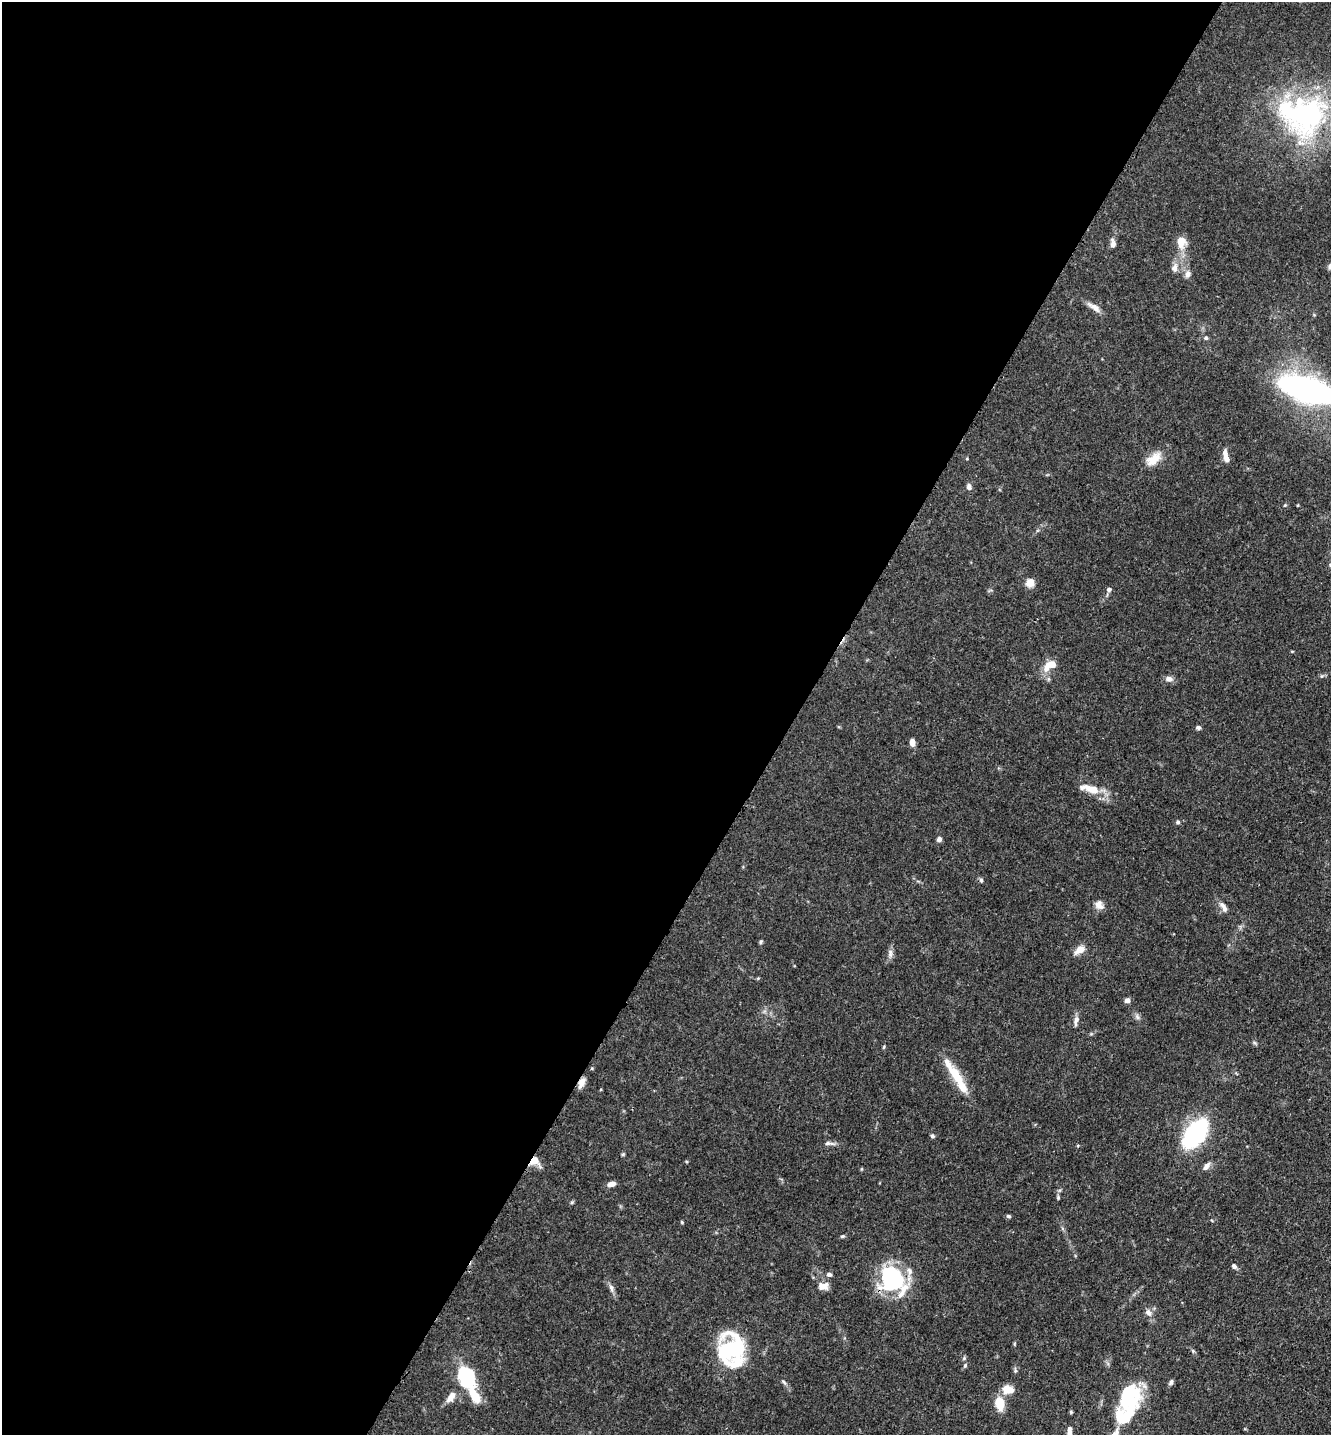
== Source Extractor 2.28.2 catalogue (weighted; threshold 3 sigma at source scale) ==
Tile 5 of 4 x 4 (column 1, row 2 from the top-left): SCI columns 234-1562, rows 2962-4394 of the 5929 x 5919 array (HDU 1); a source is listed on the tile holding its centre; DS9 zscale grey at full resolution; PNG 1333 x 1437 px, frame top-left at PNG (2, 2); no overlay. Shown black and unused: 60% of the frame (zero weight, under 3 of 4 exposures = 9% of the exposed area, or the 3 px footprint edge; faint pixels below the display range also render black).
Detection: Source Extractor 2.28.2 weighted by HDU 2 'WHT'; one run over the whole footprint, this tile lists its part. Background 0.0893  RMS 0.0038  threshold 0.0171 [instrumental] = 3 sigma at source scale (4.5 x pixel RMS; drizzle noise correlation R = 1.50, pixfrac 1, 0.05/0.05 arcsec/px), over >= 5 px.
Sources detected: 78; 1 inside a brighter object's white glare — not listed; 8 inside a brighter listed object's ellipse — not listed separately; the other 69 listed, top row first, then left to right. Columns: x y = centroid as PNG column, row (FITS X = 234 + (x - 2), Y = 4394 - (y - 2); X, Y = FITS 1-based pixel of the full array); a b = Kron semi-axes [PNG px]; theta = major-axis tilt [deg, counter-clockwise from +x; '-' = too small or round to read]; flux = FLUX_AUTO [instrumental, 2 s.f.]
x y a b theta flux
1306 114 65 52 39 74
1181 241 11 8 89 6.2
1113 243 11 6 -87 2
1174 268 12 8 81 2.3
1188 274 9 7 66 1.7
1094 307 21 7 -34 2.6
1206 338 6 5 - 0.71
1307 390 39 15 -17 160
1226 458 10 7 -71 2.1
1153 459 24 12 40 6.1
969 487 8 6 -74 1.3
1285 505 4 3 - 0.38
1298 505 4 3 - 0.32
1030 583 5 5 - 14
1109 589 6 5 - 0.99
1292 651 5 3 - 0.33
1050 665 19 9 32 5.7
1321 676 6 4 89 0.47
1169 679 9 7 -5 1.9
1198 727 6 5 - 0.84
912 743 7 5 -83 2.3
1090 789 27 9 -14 6.8
1178 822 5 5 - 0.8
939 839 5 5 - 1.5
981 880 6 4 -73 0.76
1099 905 11 9 -60 2.7
1223 907 15 6 -59 2.2
761 942 5 4 - 0.54
1079 950 12 7 36 3.8
890 953 13 6 -86 1.6
1127 1000 6 5 - 1.7
1137 1017 9 5 -65 1.1
1076 1021 14 6 77 1.8
1255 1043 6 4 -44 0.6
884 1047 5 3 - 0.44
956 1074 26 13 -61 8.3
581 1083 13 7 68 2.5
1195 1134 20 11 52 76
932 1136 5 5 - 0.79
829 1143 16 5 -5 1.4
623 1154 5 4 - 0.45
534 1161 11 9 -24 6
1206 1166 12 6 49 1.8
861 1169 5 3 - 0.33
611 1184 9 6 12 2
1058 1197 6 5 - 0.51
572 1202 6 4 19 0.48
1008 1216 5 4 - 0.73
682 1222 5 4 - 0.39
842 1236 6 4 19 0.54
1234 1266 7 5 -48 1.1
829 1274 7 5 1 1.1
891 1278 27 24 -71 38
823 1286 13 9 -7 3
611 1288 12 5 -73 1.5
1148 1312 11 8 -56 2.1
731 1350 30 25 -81 43
1193 1351 5 5 - 0.49
965 1365 6 5 - 0.71
466 1376 21 14 -66 31
784 1382 8 4 -54 0.75
1171 1382 7 4 53 0.92
1008 1390 12 9 -6 5.5
475 1396 21 10 -63 6.4
1128 1396 33 26 70 26
451 1397 14 7 56 3.3
1000 1403 13 9 -77 7.7
1071 1412 5 4 - 0.45
1069 1433 8 6 -59 1.6
Overlapping masked pixels (flux is a lower limit): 3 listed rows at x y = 581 1083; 534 1161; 891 1278
Isophote crosses this tile's border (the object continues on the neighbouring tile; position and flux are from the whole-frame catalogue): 2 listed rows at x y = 1307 390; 1069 1433